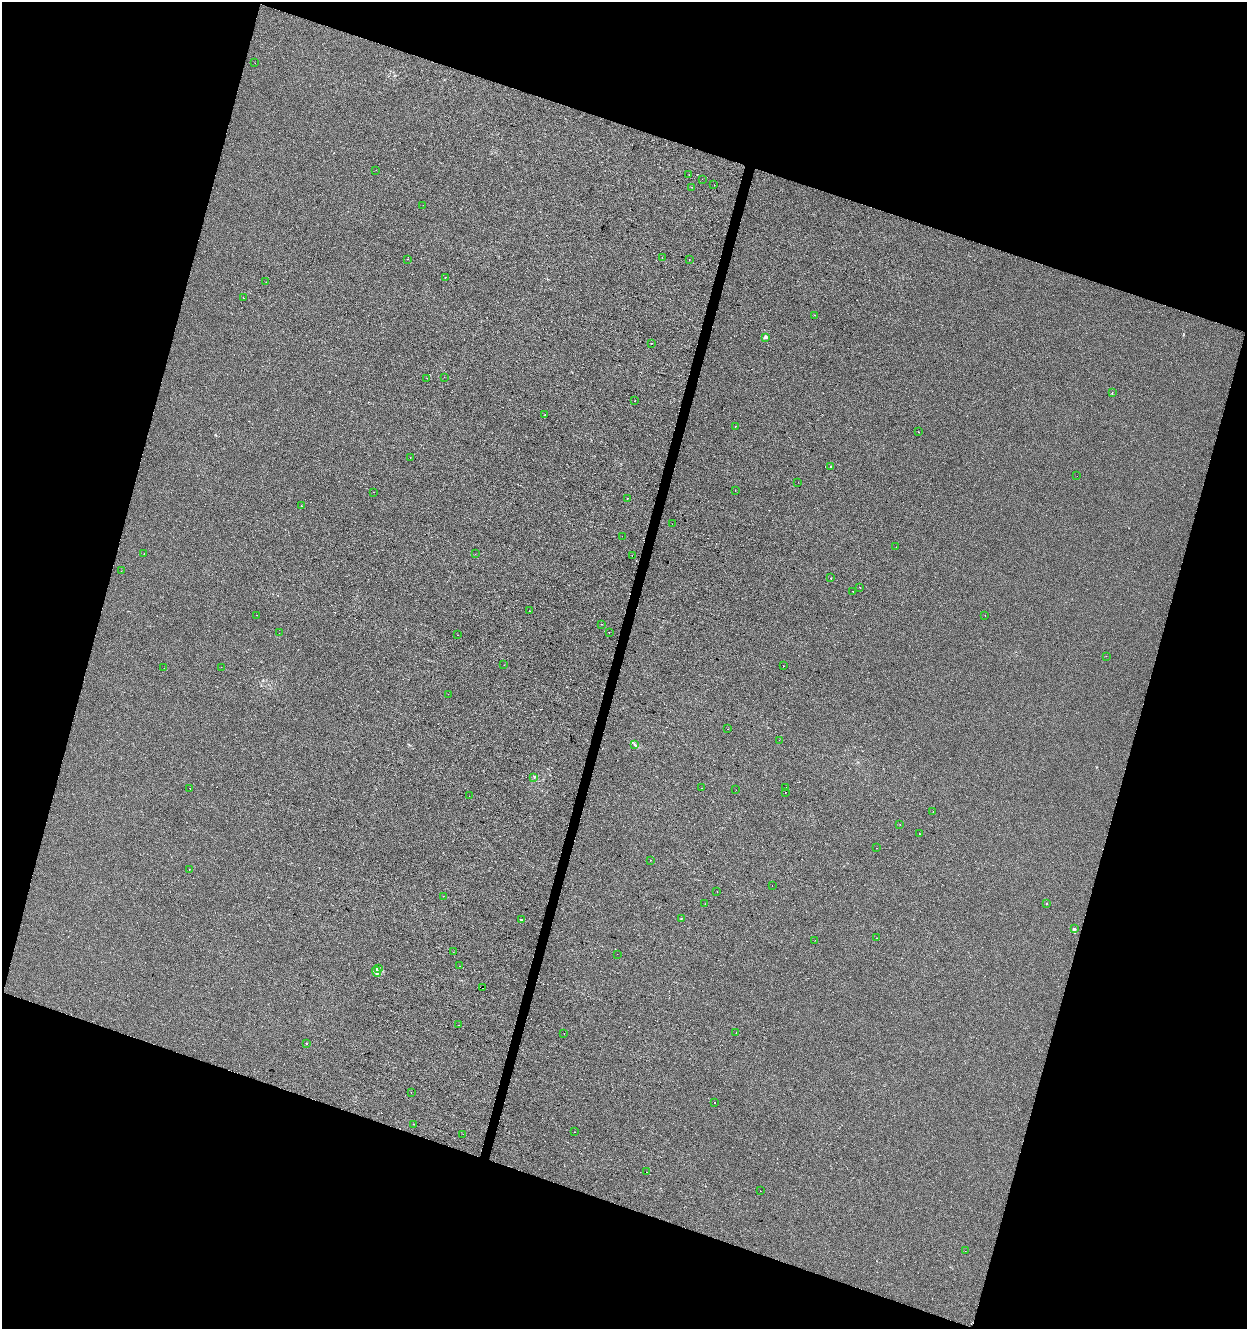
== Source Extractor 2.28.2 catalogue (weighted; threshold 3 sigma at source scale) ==
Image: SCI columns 280-5259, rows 1-5305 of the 5476 x 5312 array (HDU 1 of 3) = the unmasked area's bounding box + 8 px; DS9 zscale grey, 4 x 4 block average (1 PNG px = mean of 4 x 4 image px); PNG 1249 x 1331 px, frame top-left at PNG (2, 2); each listed source drawn as its Kron ellipse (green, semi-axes under 4 px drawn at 4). Shown black and unused: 37% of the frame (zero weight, under 2 of 3 exposures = <1% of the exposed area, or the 3 px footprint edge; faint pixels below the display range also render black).
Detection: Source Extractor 2.28.2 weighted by HDU 2 'WHT'. Background -6.33e-04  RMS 0.0042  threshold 0.0187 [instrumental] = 3 sigma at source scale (4.5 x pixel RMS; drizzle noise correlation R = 1.50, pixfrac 1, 0.0396/0.0396 arcsec/px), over >= 5 px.
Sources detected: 107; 9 cosmic-ray / hot-pixel residue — neither listed nor drawn; the other 98 listed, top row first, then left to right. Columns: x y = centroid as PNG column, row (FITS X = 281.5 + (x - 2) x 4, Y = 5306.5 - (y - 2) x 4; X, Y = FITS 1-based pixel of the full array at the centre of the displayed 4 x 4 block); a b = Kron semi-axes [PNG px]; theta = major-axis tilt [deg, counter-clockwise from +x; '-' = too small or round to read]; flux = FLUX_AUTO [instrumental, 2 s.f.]
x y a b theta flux
255 63 2 2 - 0.41
376 170 2 2 - 0.64
689 175 2 2 - 0.84
702 179 2 2 - 0.29
714 185 2 2 - 0.65
691 187 2 2 - 1.3
423 205 2 2 - 0.36
662 258 2 2 - 2.5
408 259 2 2 - 0.46
689 260 2 2 - 3.3
445 278 2 2 - 2.4
266 282 2 2 - 0.44
243 298 2 2 - 0.54
814 315 2 2 - 2
765 337 2 2 - 21
651 343 2 2 - 0.76
444 377 2 2 - 0.36
427 378 2 2 - 0.69
1112 392 2 2 - 0.6
635 401 2 2 - 1.1
545 415 2 2 - 2.5
736 426 2 2 - 2.6
918 432 2 2 - 1.2
410 457 2 2 - 0.61
831 467 2 2 - 1.5
1077 476 2 2 - 0.53
798 482 2 2 - 0.41
735 490 2 2 - 0.62
374 492 2 2 - 0.47
627 498 2 2 - 0.6
301 506 2 2 - 0.67
672 524 2 2 - 0.39
622 536 2 2 - 1.1
896 547 2 2 - 1.2
144 554 2 2 - 0.74
475 554 2 2 - 0.43
632 556 2 2 - 0.39
121 571 2 2 - 0.42
830 578 2 2 - 0.65
860 588 2 2 - 0.98
853 591 2 2 - 1.3
529 611 2 2 - 1.5
257 615 2 2 - 1.1
985 615 2 2 - 1.9
601 624 2 2 - 0.92
609 632 2 2 - 0.5
279 633 2 2 - 0.24
458 635 2 2 - 0.64
1106 656 2 2 - 0.74
504 665 2 2 - 0.55
783 666 2 2 - 1.4
221 667 2 2 - 0.35
164 668 2 2 - 0.44
448 694 2 2 - 0.43
728 729 2 2 - 0.54
779 740 2 2 - 1.1
634 745 2 2 - 1.4
534 778 2 2 - 1.1
190 788 2 2 - 1.4
701 788 2 2 - 0.62
786 788 2 2 - 2.2
736 790 2 2 - 0.74
786 792 2 2 - 3.5
469 796 2 2 - 1.1
933 811 2 2 - 0.55
900 824 2 2 - 0.8
919 834 2 2 - 1.6
876 848 2 2 - 1.2
651 860 2 2 - 0.74
189 869 2 2 - 0.59
772 885 2 2 - 1.4
717 891 2 2 - 0.8
443 896 2 2 - 0.83
1047 903 2 2 - 2.7
705 904 2 2 - 1.9
681 918 2 2 - 1
521 919 2 2 - 0.77
1074 929 2 2 - 1.7
876 938 2 2 - 0.53
815 940 2 2 - 0.28
453 952 2 2 - 0.38
617 954 2 2 - 0.29
460 966 2 2 - 0.47
378 968 3 2 - 2.5
376 972 5 3 - 5.6
482 988 2 2 - 2
458 1025 2 2 - 0.63
564 1033 2 2 - 1.1
736 1033 2 2 - 1.2
307 1044 2 2 - 1
411 1092 2 2 - 2.2
715 1103 2 2 - 1
413 1124 2 2 - 0.48
574 1132 2 2 - 0.56
463 1134 2 2 - 0.46
647 1172 2 2 - 1.3
760 1191 2 2 - 0.63
965 1251 2 2 - 1.6
Diffuse or blended objects may show on this block-average render without a row.